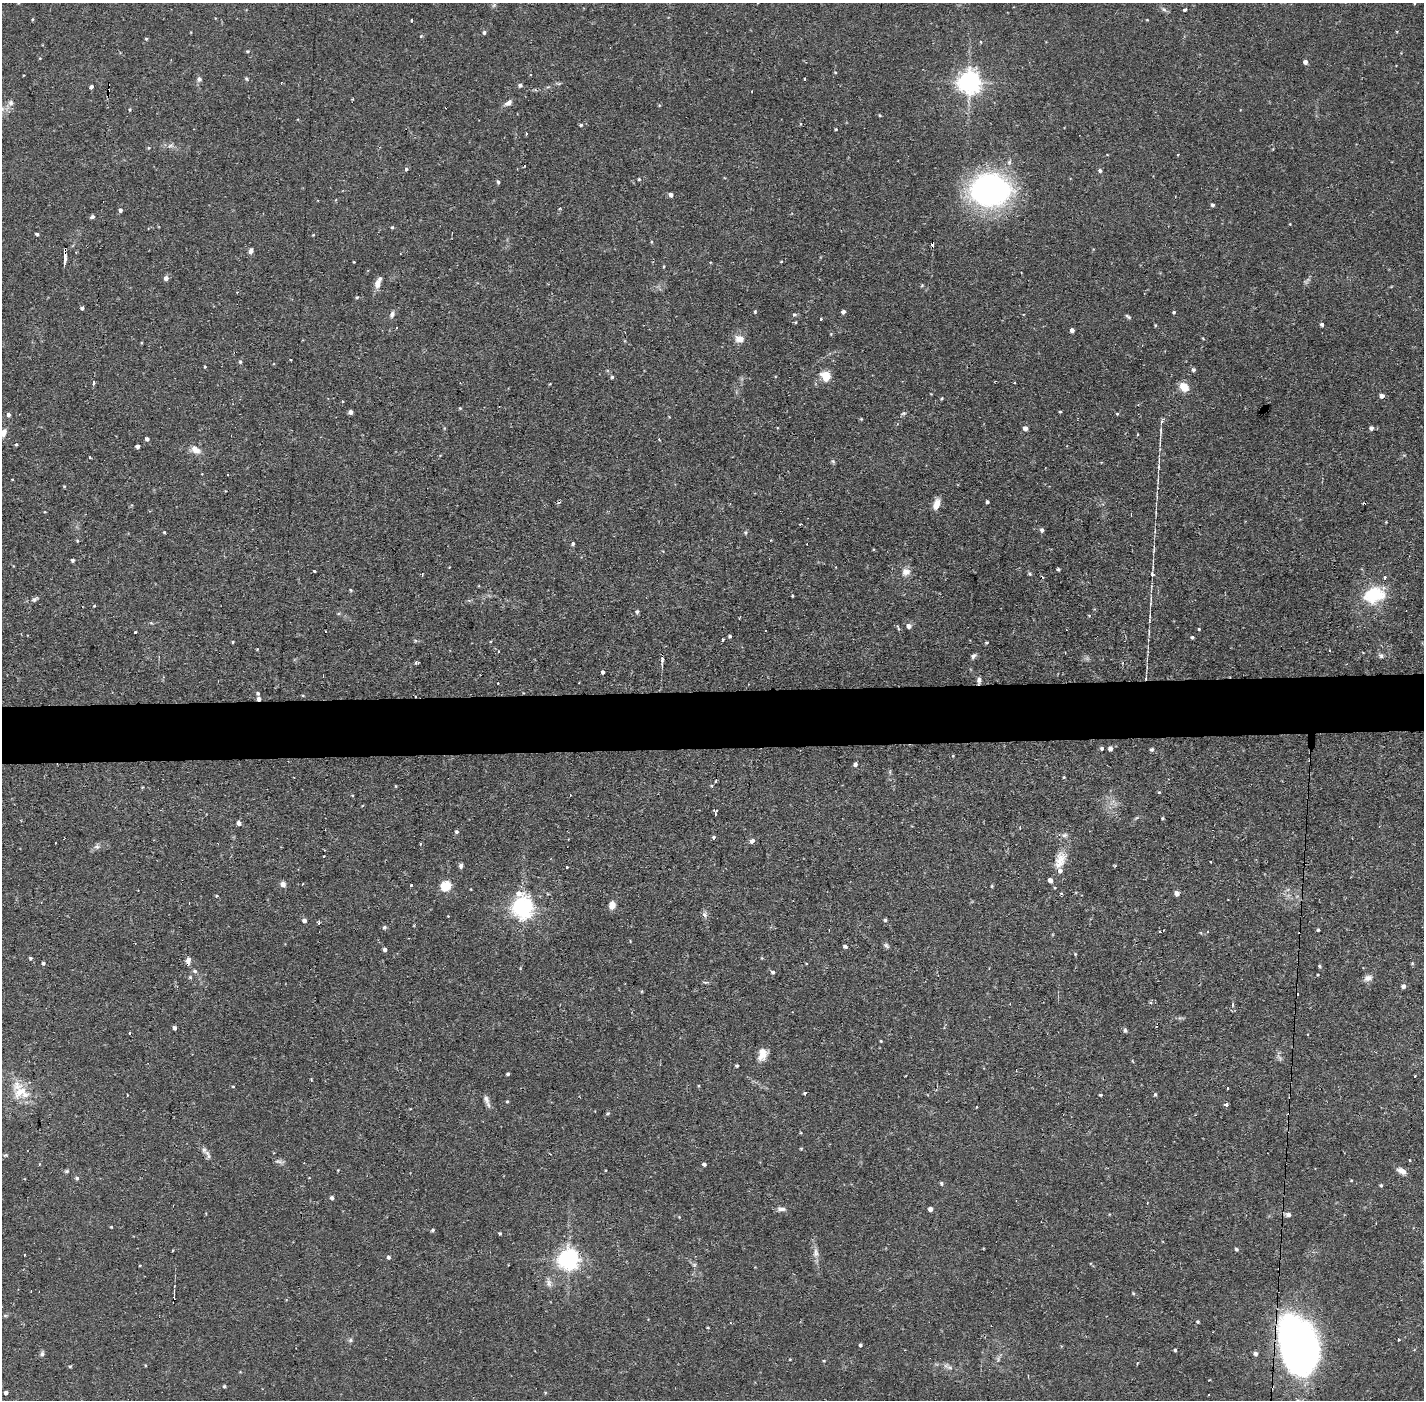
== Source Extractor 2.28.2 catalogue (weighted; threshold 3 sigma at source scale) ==
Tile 5 of 3 x 3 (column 2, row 2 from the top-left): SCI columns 1424-2845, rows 1450-2847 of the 4268 x 4297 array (HDU 1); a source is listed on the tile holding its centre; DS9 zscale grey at full resolution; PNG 1426 x 1402 px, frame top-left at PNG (2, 3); no overlay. Shown black and unused: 4% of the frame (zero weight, under 2 of 3 exposures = <1% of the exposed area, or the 3 px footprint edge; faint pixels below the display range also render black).
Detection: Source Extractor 2.28.2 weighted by HDU 2 'WHT'; one run over the whole footprint, this tile lists its part. Background 0.0735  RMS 0.0063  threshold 0.0284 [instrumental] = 3 sigma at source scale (4.5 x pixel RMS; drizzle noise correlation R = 1.50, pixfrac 1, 0.05/0.05 arcsec/px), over >= 5 px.
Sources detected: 287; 1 inside a brighter object's white glare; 22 cosmic-ray / hot-pixel residue — not listed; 7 inside a brighter listed object's ellipse — not listed separately; the other 257 listed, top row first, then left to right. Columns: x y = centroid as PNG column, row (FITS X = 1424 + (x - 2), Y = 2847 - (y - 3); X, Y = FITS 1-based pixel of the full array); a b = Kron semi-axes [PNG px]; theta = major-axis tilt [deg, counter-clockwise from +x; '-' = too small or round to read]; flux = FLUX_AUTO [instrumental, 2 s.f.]
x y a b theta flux
18 3 3 3 - 0.49
494 5 6 5 - 1.1
1164 9 7 5 -42 1.5
1185 9 3 3 - 7
215 18 4 3 - 0.46
33 19 4 3 - 0.66
412 20 3 3 - 2.1
1147 20 4 2 - 0.44
484 32 5 4 - 1.3
421 36 5 3 - 0.57
146 39 4 4 - 0.71
248 51 5 4 - 0.74
1305 62 4 4 - 2.2
246 78 5 4 - 0.93
199 79 6 6 - 1.7
805 79 3 2 - 1.2
969 82 7 7 - 510
520 85 6 5 - 1.3
91 87 4 3 - 2.1
11 103 8 8 - 2.4
508 103 10 6 36 2.8
659 105 4 3 - 0.63
130 109 4 3 - 0.68
880 115 4 3 - 0.63
581 125 4 4 - 0.93
836 129 4 3 - 0.6
526 134 3 3 - 0.75
170 146 7 4 19 1.3
1177 154 3 2 - 0.92
406 169 4 4 - 1.1
1100 171 6 5 - 1.2
639 179 3 3 - 0.77
498 182 4 3 - 1.2
992 189 37 26 -35 150
671 195 4 4 - 2.2
1213 205 4 4 - 1.2
120 210 5 4 - 1.7
92 217 5 4 - 1.6
1290 224 2 2 - 0.42
392 227 4 3 - 0.75
37 234 4 3 - 1
313 235 4 3 - 0.5
251 251 7 5 69 2
65 257 12 3 89 13
354 262 3 2 - 0.4
781 262 4 3 - 0.47
664 266 5 3 - 0.55
166 278 5 4 - 3.1
378 284 14 7 78 4.1
922 285 5 3 - 0.62
237 292 3 3 - 0.52
357 297 4 4 - 0.77
82 308 4 3 - 1.4
755 311 5 3 - 0.85
843 312 4 4 - 2
1174 312 4 4 - 0.87
392 314 9 6 69 2.1
795 314 5 3 - 0.84
1128 317 9 4 -35 1.1
821 319 3 2 - 1.1
795 322 4 3 - 0.68
1322 324 4 4 - 1.5
1155 325 5 3 - 0.56
1072 330 4 4 - 2.2
739 339 13 9 -10 4.9
290 360 3 2 - 0.82
240 362 5 4 - 0.89
205 367 3 3 - 0.69
1193 370 5 5 - 1.4
826 376 10 9 - 10
612 377 4 4 - 0.91
1015 382 3 2 - 0.59
93 383 4 3 - 5.7
550 384 2 2 - 0.45
1184 387 9 8 - 8.8
1382 396 5 4 - 2.8
942 398 4 3 - 0.6
460 408 4 4 - 0.61
351 412 4 4 - 2.2
1060 412 3 3 - 1.6
903 413 7 5 20 1.1
1117 414 4 3 - 0.7
8 415 5 4 - 1.9
861 419 4 4 - 0.63
1025 428 5 4 - 2.5
1371 428 5 5 - 2
4 433 11 6 74 3.1
1137 435 3 2 - 1
147 439 4 4 - 2
659 439 3 3 - 0.52
16 444 4 4 - 0.75
137 446 4 4 - 2.2
196 449 15 9 -33 5.1
90 457 3 2 - 0.7
833 461 6 5 - 0.97
228 475 3 3 - 1.5
12 479 3 2 - 0.46
64 486 4 4 - 0.61
987 502 3 3 - 1.3
936 504 12 6 70 6.4
1042 530 5 5 - 1.6
164 532 3 3 - 0.67
745 532 6 5 - 1.1
77 541 4 4 - 0.58
573 543 5 4 - 1.1
73 560 4 4 - 1.4
1058 569 3 3 - 1.1
314 571 3 2 - 1.3
906 572 11 9 -2 4.4
422 574 3 3 - 0.84
1030 574 5 5 - 0.98
1152 574 6 4 -54 1.2
350 590 5 3 - 0.64
1374 595 25 18 14 28
792 596 4 3 - 0.47
35 599 12 5 37 1.6
94 606 3 3 - 0.46
637 611 5 5 - 1.2
739 618 3 2 - 0.67
909 626 5 5 - 2.6
898 627 9 3 -68 0.85
1199 629 3 3 - 0.6
135 632 3 3 - 1.7
730 636 4 3 - 1.1
1192 637 4 3 - 1.1
722 640 3 3 - 3.2
233 642 3 3 - 0.6
986 643 5 4 - 0.75
257 649 3 3 - 0.45
973 656 8 5 45 1.5
1381 656 6 5 - 1.4
662 660 11 3 90 2
416 662 4 3 - 2.9
603 672 4 3 - 1.6
979 680 10 5 85 1.9
498 683 2 2 - 0.5
258 693 4 4 - 0.99
415 696 3 2 - 1.2
259 699 4 4 - 2.4
1102 748 4 4 - 1.2
1110 749 4 4 - 2.5
1152 749 6 5 - 0.99
953 756 4 3 - 0.48
855 764 5 4 - 1.7
1064 777 3 3 - 0.98
716 781 3 3 - 1
1159 792 4 4 - 0.62
715 813 6 3 85 1.7
1162 818 4 3 - 0.67
239 823 5 4 - 2.7
1020 827 4 3 - 0.87
457 832 4 4 - 1.3
1064 835 8 7 - 2.1
714 837 4 3 - 1.5
752 841 6 5 - 2.5
421 843 3 2 - 0.71
97 847 6 6 - 1.6
1060 860 26 12 70 11
461 866 6 5 - 1.5
566 867 3 3 - 1.4
283 884 7 6 - 2.7
302 884 3 2 - 0.49
411 885 3 2 - 0.76
446 886 5 5 - 46
992 886 5 3 - 0.63
138 890 2 2 - 0.43
1061 893 4 4 - 0.67
1177 893 6 5 - 2.4
217 896 4 4 - 0.59
612 905 8 6 78 5.3
523 907 8 7 - 400
705 915 8 7 - 2
885 920 4 4 - 0.93
304 921 5 4 - 1.8
384 927 5 5 - 1.4
1318 930 4 3 - 0.84
1207 932 3 2 - 0.7
845 946 4 4 - 1.6
886 946 8 5 -50 1.4
385 950 4 4 - 1.7
1075 954 4 3 - 0.53
31 958 4 4 - 1.1
762 958 5 4 - 0.57
189 960 10 5 -87 2.8
43 963 4 4 - 1.2
1412 963 5 4 - 0.68
1320 966 4 4 - 0.9
195 971 6 5 - 1.3
773 972 4 4 - 1.4
1368 978 11 7 18 3.1
1403 986 5 5 - 1.9
175 1028 4 4 - 1.6
1125 1030 5 5 - 1.4
130 1033 3 2 - 0.91
881 1041 3 2 - 0.48
762 1054 15 9 70 6.4
737 1066 4 3 - 0.82
508 1074 3 3 - 0.94
1415 1076 3 3 - 0.7
17 1085 20 16 85 12
233 1086 4 2 - 0.55
1227 1088 3 2 - 0.92
805 1093 3 3 - 1.6
1100 1095 4 3 - 0.82
1155 1095 4 4 - 1
486 1099 15 6 -70 3
507 1101 4 4 - 0.74
1226 1104 5 4 - 1.1
608 1114 6 4 34 0.95
801 1148 5 3 - 0.61
204 1150 10 6 -78 2.1
5 1155 7 5 20 0.86
1409 1160 3 3 - 2
278 1161 12 4 -7 1.6
704 1164 4 3 - 1.5
338 1170 3 2 - 0.52
66 1171 6 4 19 0.93
1402 1171 11 6 -26 3.9
77 1178 5 5 - 1.2
1351 1180 5 3 - 0.49
941 1183 5 4 - 1.1
1381 1185 4 4 - 0.82
332 1198 4 4 - 1.5
1147 1203 3 3 - 0.56
781 1209 13 5 0 2.3
930 1209 4 4 - 3.2
1288 1215 7 6 - 2.1
679 1217 4 4 - 0.5
111 1227 3 3 - 0.52
433 1230 5 4 - 0.97
500 1233 4 4 - 0.81
1236 1249 5 4 - 1.1
816 1253 12 8 -90 3.4
24 1255 3 2 - 1.1
389 1257 4 4 - 1.5
569 1259 7 7 - 410
140 1265 4 3 - 0.5
694 1265 6 6 - 1.1
549 1283 13 6 -74 2.8
31 1291 3 2 - 0.79
1133 1293 5 3 - 0.67
5 1315 6 4 0 0.75
1198 1322 4 4 - 0.85
708 1328 4 2 - 0.5
350 1340 6 5 - 1.2
1398 1340 3 3 - 1.7
1297 1344 56 33 -71 280
860 1345 4 3 - 0.93
1175 1350 3 3 - 0.91
42 1354 7 5 68 1.4
1255 1354 5 5 - 2.1
824 1361 4 3 - 0.55
145 1365 4 2 - 0.51
70 1366 5 3 - 0.7
950 1367 11 4 -4 1.9
224 1386 4 4 - 0.8
6 1393 4 4 - 1.9
Overlapping masked pixels (flux is a lower limit): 5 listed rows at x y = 65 257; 979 680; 415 696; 259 699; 569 1259
Isophote crosses this tile's border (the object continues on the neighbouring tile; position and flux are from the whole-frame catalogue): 1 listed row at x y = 18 3